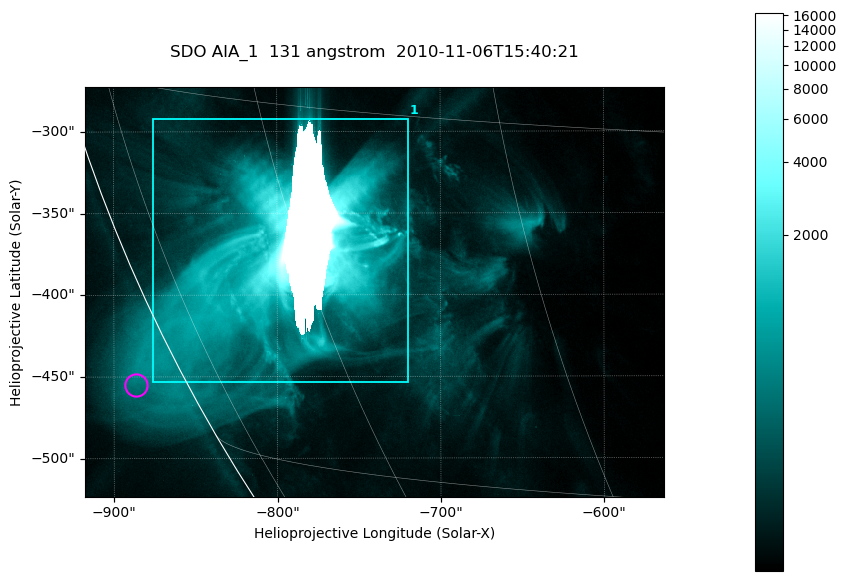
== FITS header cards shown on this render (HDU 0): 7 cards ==
TELESCOP= 'SDO     '           /
INSTRUME= 'AIA_1   '           /
WAVELNTH=                  131 /
WAVEUNIT= 'angstrom'           /
DATE-OBS= '2010-11-06T15:40:21.62' /
CTYPE1  = 'HPLN-TAN'           /
CTYPE2  = 'HPLT-TAN'           /

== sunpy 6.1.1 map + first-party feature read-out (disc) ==
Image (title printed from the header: SDO AIA_1  131 angstrom  2010-11-06T15:40:21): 590 x 417 px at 0.601 arcsec/px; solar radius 968 arcsec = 1612 px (partial field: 2.7% of the solar disc is inside the frame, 89% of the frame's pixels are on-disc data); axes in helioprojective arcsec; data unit not stated in the header (colour bar unlabelled)
Pointing: header CRPIX1/2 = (2045.07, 2040.72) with CRVAL1/2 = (0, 0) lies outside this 590 x 417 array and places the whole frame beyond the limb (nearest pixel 1.35 R_sun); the SolarSoft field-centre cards XCEN/YCEN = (-740.2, -398.3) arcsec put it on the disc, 766 arcsec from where CRPIX/CRVAL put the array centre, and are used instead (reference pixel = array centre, CRVAL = XCEN/YCEN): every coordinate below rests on XCEN/YCEN
Orientation: roll -0.139 deg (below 1 deg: not rotated)
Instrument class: DISC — disc imager (sunpy class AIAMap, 131 A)
Bright regions (active regions / flare kernels): reference = the on-disc median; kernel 5 px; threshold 5 sigma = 439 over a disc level ~79.7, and >= 1.15x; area >= 246 px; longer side >= 5 px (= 3 arcsec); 1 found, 1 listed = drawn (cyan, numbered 1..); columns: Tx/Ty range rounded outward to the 2 arcsec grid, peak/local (2 s.f.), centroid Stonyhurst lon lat
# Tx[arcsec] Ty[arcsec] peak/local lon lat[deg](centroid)
1 -876..-718 -454..-292 206 -61 -21
Off-limb structures (1.02-1.3 R_sun): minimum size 123 px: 3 found; the strongest spans PA ~115..120 deg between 1.02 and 1.05 R_sun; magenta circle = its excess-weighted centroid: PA ~115 deg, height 1.03 R_sun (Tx ~-886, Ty ~-456 arcsec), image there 3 x the reference